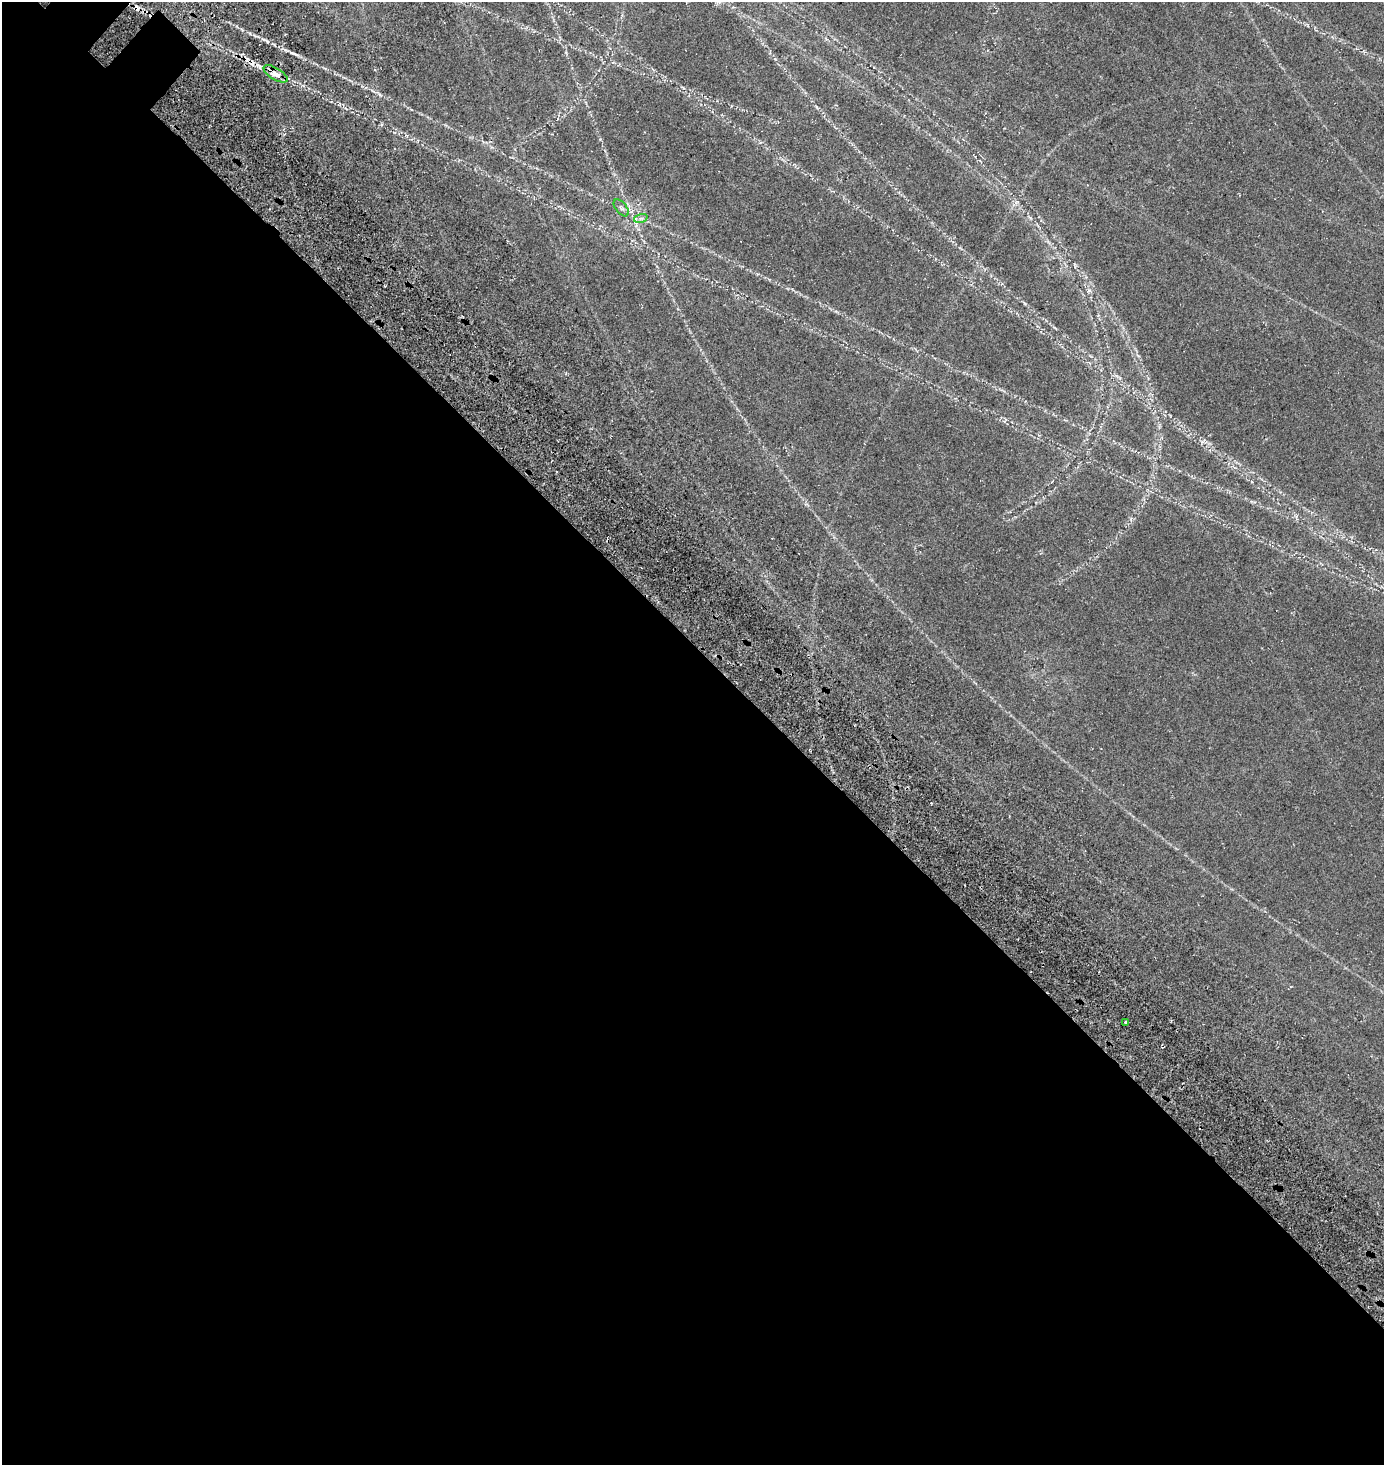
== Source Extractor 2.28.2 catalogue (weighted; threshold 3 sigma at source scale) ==
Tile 14 of 4 x 4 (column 2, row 4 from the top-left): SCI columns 1662-3043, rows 250-1712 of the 6331 x 6330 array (HDU 1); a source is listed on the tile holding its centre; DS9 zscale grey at full resolution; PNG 1386 x 1467 px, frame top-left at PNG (2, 2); each listed source drawn as its Kron ellipse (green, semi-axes under 4 px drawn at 4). Shown black and unused: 56% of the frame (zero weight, under 3 of 5 exposures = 11% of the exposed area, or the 3 px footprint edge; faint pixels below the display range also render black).
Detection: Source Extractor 2.28.2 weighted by HDU 2 'WHT'; one run over the whole footprint, this tile lists its part. Background 0.14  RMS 0.026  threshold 0.115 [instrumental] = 3 sigma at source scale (4.5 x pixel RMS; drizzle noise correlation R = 1.50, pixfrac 1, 0.05/0.05 arcsec/px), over >= 5 px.
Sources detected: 5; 1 cosmic-ray / hot-pixel residue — neither listed nor drawn; the other 4 listed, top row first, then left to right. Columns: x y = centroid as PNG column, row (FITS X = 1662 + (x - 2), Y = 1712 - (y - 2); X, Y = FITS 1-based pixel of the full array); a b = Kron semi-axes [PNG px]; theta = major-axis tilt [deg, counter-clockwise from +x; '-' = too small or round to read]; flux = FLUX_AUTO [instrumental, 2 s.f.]
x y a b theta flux
276 74 13 5 -31 19
621 208 10 5 -52 6.5
641 218 7 4 18 5.2
1126 1022 4 3 - 4.8